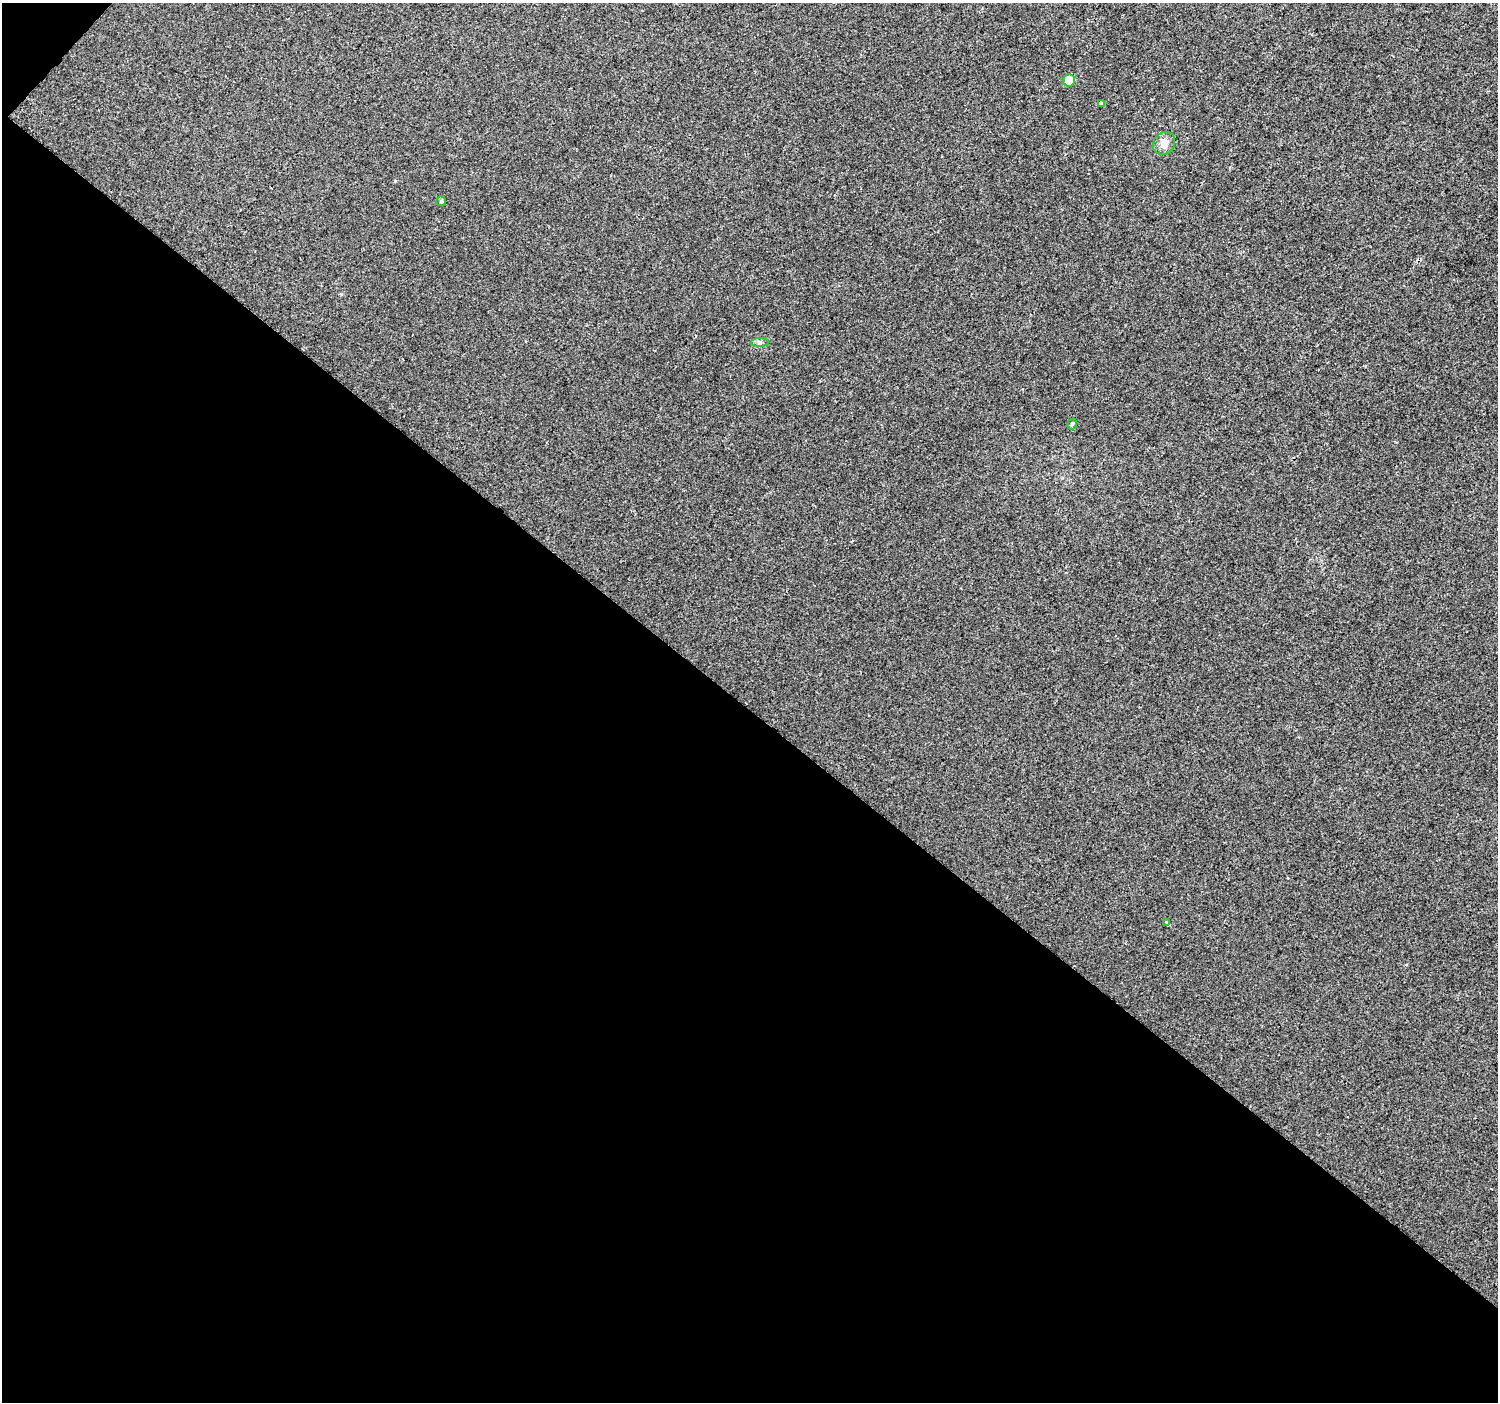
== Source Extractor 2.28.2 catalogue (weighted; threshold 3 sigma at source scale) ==
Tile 3 of 2 x 2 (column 1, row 2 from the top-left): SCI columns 1-1496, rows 92-1491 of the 2992 x 3001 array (HDU 1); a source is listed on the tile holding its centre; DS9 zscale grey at full resolution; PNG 1500 x 1404 px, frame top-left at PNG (2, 3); each listed source drawn as its Kron ellipse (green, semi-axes under 4 px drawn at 4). Shown black and unused: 50% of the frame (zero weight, under 2 of 3 exposures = <1% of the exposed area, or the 3 px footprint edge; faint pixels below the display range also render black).
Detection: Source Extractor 2.28.2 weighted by HDU 2 'WHT'; one run over the whole footprint, this tile lists its part. Background 0.0124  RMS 0.0077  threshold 0.0347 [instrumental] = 3 sigma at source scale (4.5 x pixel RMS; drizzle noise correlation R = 1.50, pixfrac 1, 0.0396/0.0396 arcsec/px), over >= 5 px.
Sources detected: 7; all 7 listed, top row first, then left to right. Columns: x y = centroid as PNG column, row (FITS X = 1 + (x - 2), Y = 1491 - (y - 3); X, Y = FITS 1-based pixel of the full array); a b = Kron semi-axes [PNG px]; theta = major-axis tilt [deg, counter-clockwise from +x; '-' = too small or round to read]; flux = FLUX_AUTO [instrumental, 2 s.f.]
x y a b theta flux
1069 81 6 6 - 14
1101 103 4 3 - 1.7
1164 143 12 10 53 5.4
441 201 5 5 - 1.3
760 342 9 4 0 1.8
1072 424 5 4 - 1.3
1167 922 3 3 - 2.7